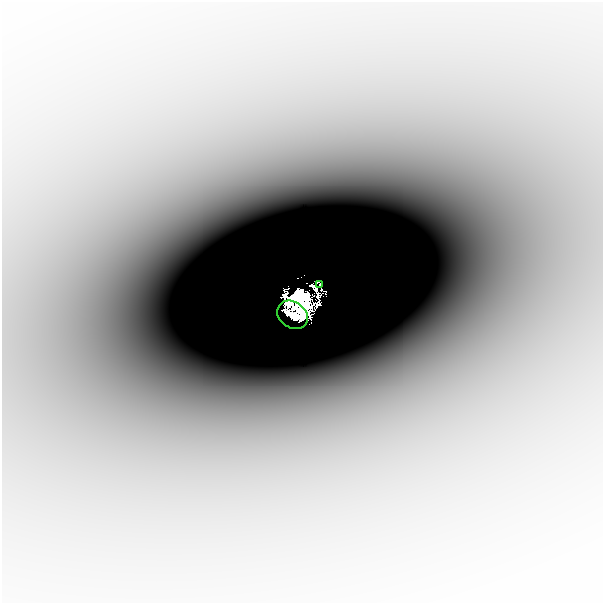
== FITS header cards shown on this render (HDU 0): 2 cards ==
NAXIS1  =                  601
NAXIS2  =                  601

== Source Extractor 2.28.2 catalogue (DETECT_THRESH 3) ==
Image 601 x 601 px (HDU 0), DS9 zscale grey, 1 PNG px = 1 image px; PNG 605 x 605 px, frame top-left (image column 1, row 601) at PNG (2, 2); each listed source drawn as its Kron ellipse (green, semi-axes under 4 px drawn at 4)
Background -7.29e-05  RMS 1.2e-05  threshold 3.51e-05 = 3 sigma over >= 5 px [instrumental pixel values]
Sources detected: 7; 5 with non-positive FLUX_AUTO (blend fragments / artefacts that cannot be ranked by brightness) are neither listed nor drawn; the other 2 listed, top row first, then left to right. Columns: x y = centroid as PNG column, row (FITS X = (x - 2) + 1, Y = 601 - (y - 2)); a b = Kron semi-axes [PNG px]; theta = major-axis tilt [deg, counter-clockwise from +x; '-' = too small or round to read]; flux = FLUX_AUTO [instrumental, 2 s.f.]
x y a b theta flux
320 285 4 2 - 0.0075
292 315 16 13 -36 1.2
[5 non-positive-flux detections neither listed nor drawn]